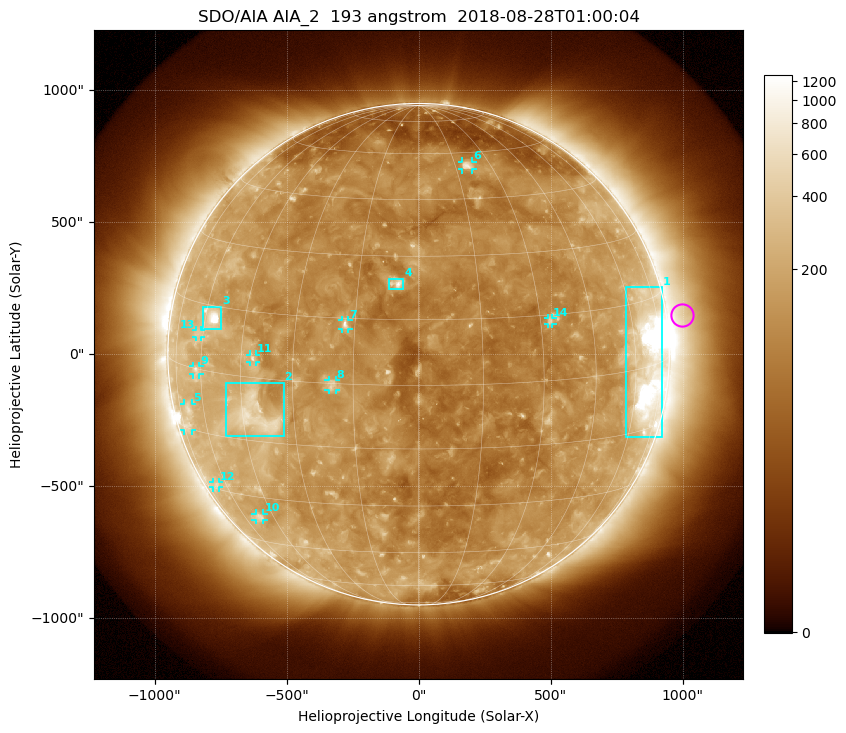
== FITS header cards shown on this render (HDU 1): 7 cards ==
TELESCOP= 'SDO/AIA'
INSTRUME= 'AIA_2'
WAVELNTH=                  193
WAVEUNIT= 'angstrom'
DATE-OBS= '2018-08-28T01:00:04.83'
CTYPE1  = 'HPLN-TAN'
CTYPE2  = 'HPLT-TAN'

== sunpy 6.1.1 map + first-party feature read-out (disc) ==
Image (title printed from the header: SDO/AIA AIA_2  193 angstrom  2018-08-28T01:00:04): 1024 x 1024 px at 2.4 arcsec/px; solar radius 950 arcsec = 396 px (full disc in frame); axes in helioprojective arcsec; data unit not stated in the header (colour bar unlabelled)
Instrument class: DISC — disc imager (sunpy class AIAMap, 193 A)
Bright regions (active regions / flare kernels): reference = the median radial profile (limb darkening/brightening removed); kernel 9 px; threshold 5 sigma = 206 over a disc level ~114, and >= 1.15x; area >= 12 px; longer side >= 9 px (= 22 arcsec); searched inside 0.97 R_sun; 14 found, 14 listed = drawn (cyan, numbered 1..; 10 of them under ~33 arcsec drawn as corner ticks so the feature stays visible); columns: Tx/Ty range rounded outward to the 5 arcsec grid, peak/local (2 s.f.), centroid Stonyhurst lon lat
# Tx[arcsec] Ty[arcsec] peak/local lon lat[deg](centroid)
1 785..925 -315..255 14 +65 +1
2 -730..-510 -310..-105 5.6 -41 -9
3 -820..-745 90..180 15 -57 +12
4 -110..-55 245..285 7.3 -5 +23
5 -890..-860 -290..-185 2.7 -70 -12
6 165..205 700..730 5.2 +20 +55
7 -290..-265 95..130 5.9 -17 +14
8 -340..-315 -135..-95 4 -20 +0
9 -855..-830 -80..-45 3 -62 +0
10 -620..-585 -630..-605 2.9 -52 -36
11 -640..-615 -30..0 3.9 -41 +4
12 -780..-755 -505..-485 2.3 -67 -29
13 -845..-825 65..90 2.4 -62 +8
14 490..510 115..140 3.6 +33 +14
Off-limb structures (1.02-1.3 R_sun): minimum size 162 px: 5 found; the strongest spans PA ~255..305 deg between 1.02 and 1.3 R_sun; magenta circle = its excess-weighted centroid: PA ~280 deg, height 1.06 R_sun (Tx ~995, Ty ~150 arcsec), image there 1.8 x the reference